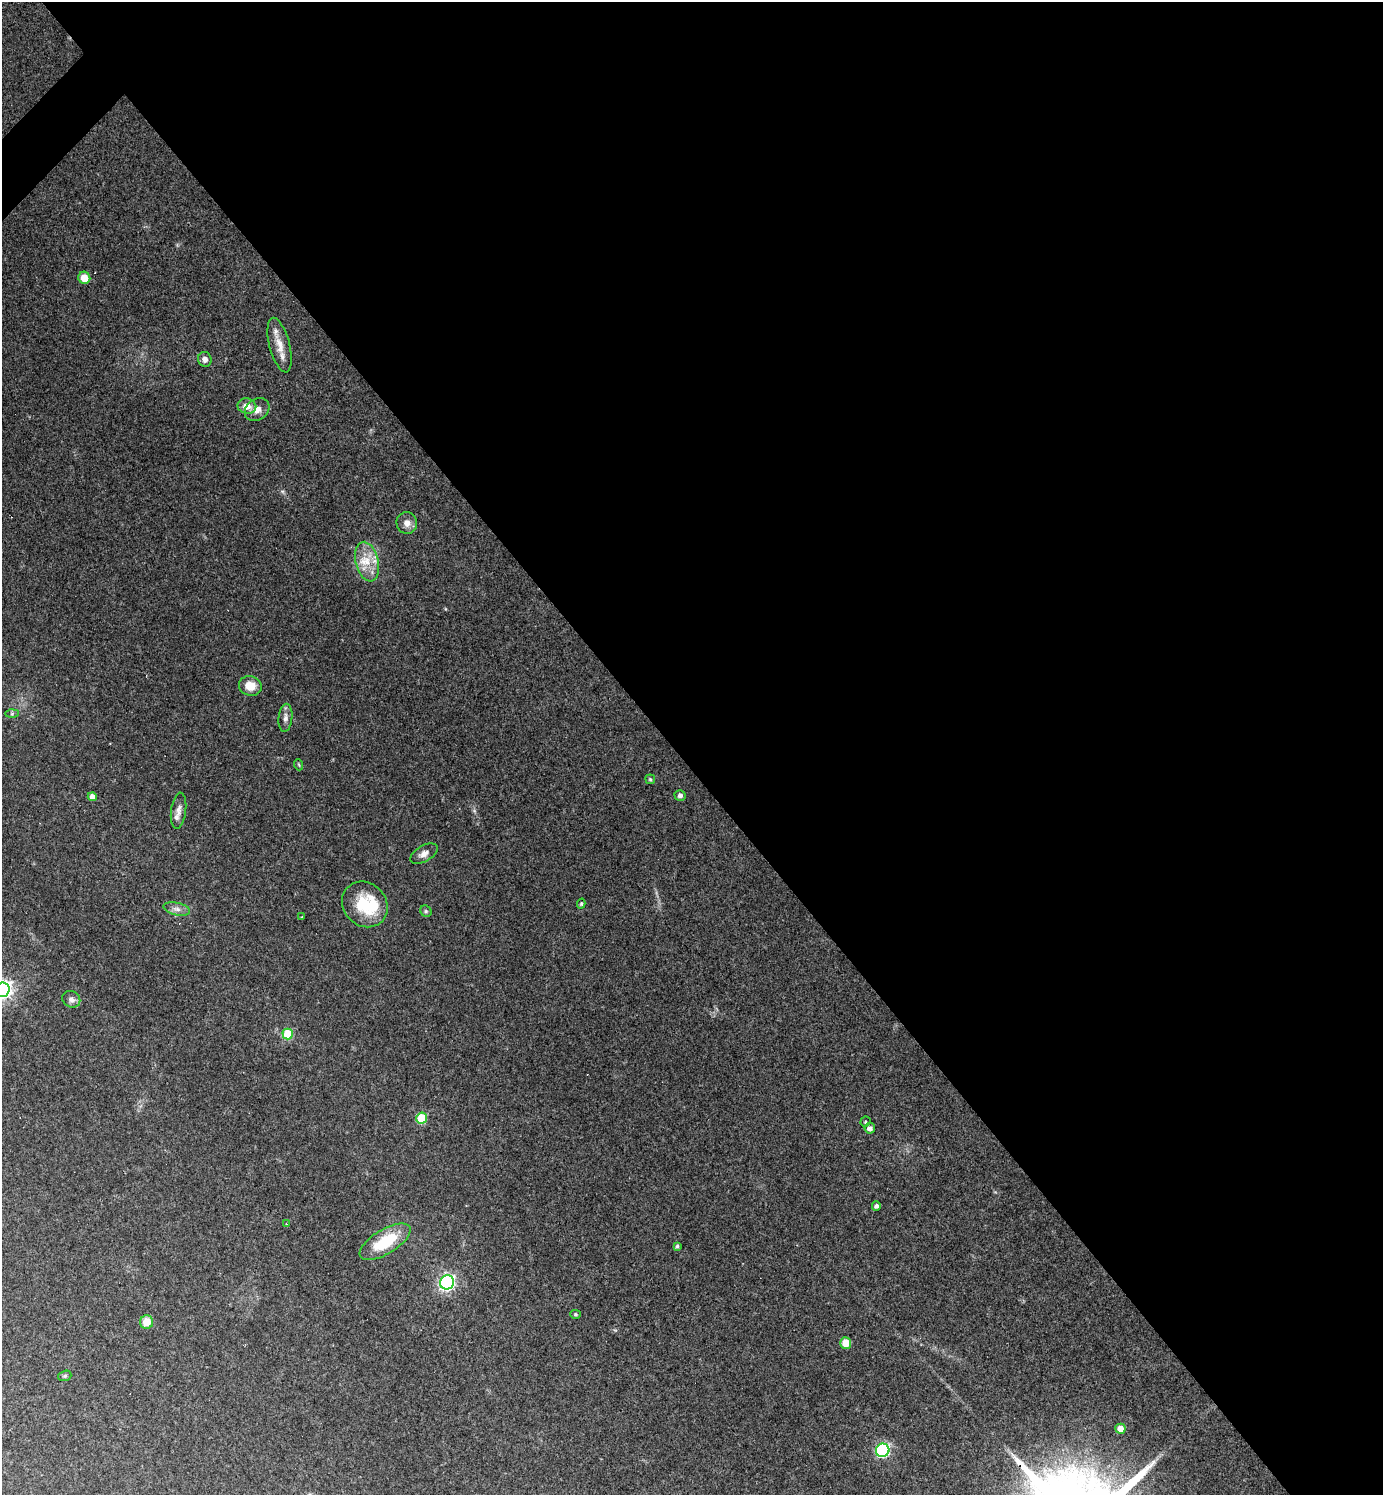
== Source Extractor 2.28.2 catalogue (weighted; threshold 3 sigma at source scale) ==
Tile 8 of 4 x 4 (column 4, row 2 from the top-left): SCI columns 4298-5678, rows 2988-4480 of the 5973 x 5974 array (HDU 1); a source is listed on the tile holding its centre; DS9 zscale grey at full resolution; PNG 1385 x 1497 px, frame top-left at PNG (2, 2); each listed source drawn as its Kron ellipse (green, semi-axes under 4 px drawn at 4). Shown black and unused: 52% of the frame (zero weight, under 2 of 3 exposures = <1% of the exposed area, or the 3 px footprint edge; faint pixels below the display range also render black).
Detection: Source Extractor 2.28.2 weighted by HDU 2 'WHT'; one run over the whole footprint, this tile lists its part. Background 0.151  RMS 0.01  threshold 0.0459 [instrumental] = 3 sigma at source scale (4.5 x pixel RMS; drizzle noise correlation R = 1.50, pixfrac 1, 0.05/0.05 arcsec/px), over >= 5 px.
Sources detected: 41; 1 inside a brighter object's white glare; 1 cosmic-ray / hot-pixel residue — neither listed nor drawn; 1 inside a brighter listed object's ellipse — not listed separately; the other 38 listed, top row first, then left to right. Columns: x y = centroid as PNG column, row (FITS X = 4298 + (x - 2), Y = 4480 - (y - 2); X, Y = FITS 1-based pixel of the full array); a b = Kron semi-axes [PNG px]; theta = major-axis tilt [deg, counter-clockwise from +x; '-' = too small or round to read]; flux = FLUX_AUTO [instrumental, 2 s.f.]
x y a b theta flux
84 278 6 6 - 13
280 345 28 10 -76 14
205 359 7 6 - 4.4
247 406 9 7 -10 9.8
257 409 13 10 38 7.7
407 523 11 10 - 7.5
367 562 20 11 -76 19
250 686 11 9 -16 14
12 713 6 4 2 1.6
285 718 14 7 84 4.9
299 765 5 3 - 0.98
650 779 5 4 - 1.4
680 795 5 5 - 3.3
92 797 4 4 - 7.9
178 811 18 7 83 6.4
424 854 15 8 29 6.2
365 904 24 21 -44 46
581 904 5 4 - 1.5
177 909 14 6 -13 5.6
426 911 6 5 - 1.8
302 916 3 2 - 0.95
2 990 7 7 - 500
71 999 9 8 - 4.2
288 1034 5 5 - 48
422 1118 5 5 - 49
865 1122 5 5 - 1.6
870 1128 5 5 - 5.3
876 1206 5 4 - 2.9
286 1224 3 2 - 0.98
385 1242 29 12 31 40
677 1246 4 3 - 1.9
447 1282 7 7 - 260
575 1314 5 4 - 1.3
147 1322 7 6 - 16
846 1343 6 5 - 14
65 1376 7 5 20 1.7
1120 1429 5 5 - 11
883 1450 7 6 - 150
Isophote crosses this tile's border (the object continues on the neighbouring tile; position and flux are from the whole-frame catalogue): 1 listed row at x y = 2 990